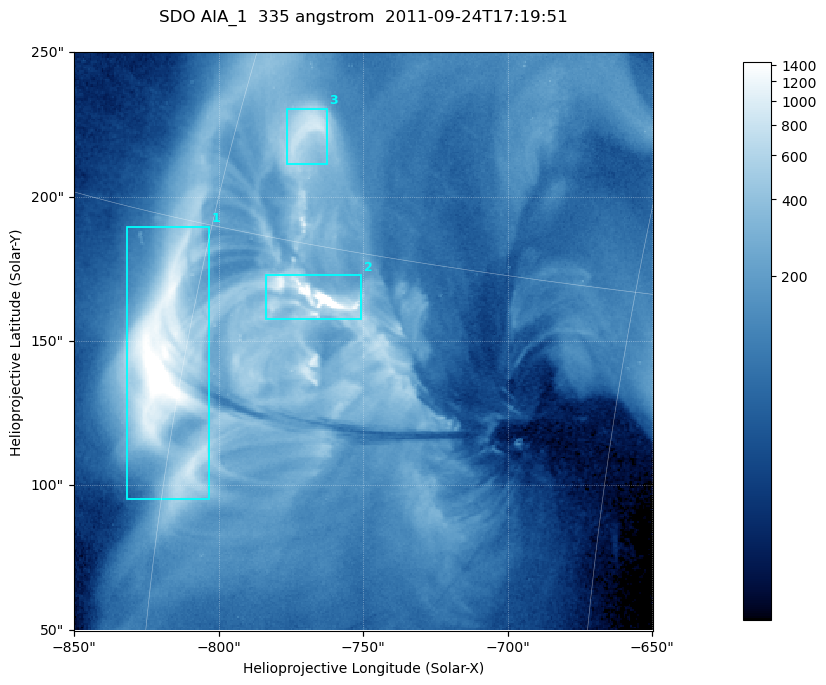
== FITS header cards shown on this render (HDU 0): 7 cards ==
TELESCOP= 'SDO     '           /
INSTRUME= 'AIA_1   '           /
WAVELNTH=                  335 /
WAVEUNIT= 'angstrom'           /
DATE-OBS= '2011-09-24T17:19:51.62' /
CTYPE1  = 'HPLN-TAN'           /
CTYPE2  = 'HPLT-TAN'           /

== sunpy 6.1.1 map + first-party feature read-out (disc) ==
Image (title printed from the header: SDO AIA_1  335 angstrom  2011-09-24T17:19:51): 334 x 334 px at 0.6 arcsec/px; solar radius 957 arcsec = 1595 px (partial field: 1.4% of the solar disc is inside the frame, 100% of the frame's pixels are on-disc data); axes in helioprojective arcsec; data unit not stated in the header (colour bar unlabelled)
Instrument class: DISC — disc imager (sunpy class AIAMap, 335 A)
Bright regions (active regions / flare kernels): reference = the on-disc median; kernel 3 px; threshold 5 sigma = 461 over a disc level ~115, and >= 1.15x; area >= 111 px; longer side >= 4 px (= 2.4 arcsec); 3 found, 3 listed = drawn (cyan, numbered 1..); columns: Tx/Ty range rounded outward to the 2 arcsec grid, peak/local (2 s.f.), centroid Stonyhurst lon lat
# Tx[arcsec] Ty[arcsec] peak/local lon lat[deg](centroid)
1 -832..-802 94..190 20 -61 +12
2 -784..-750 158..174 39 -56 +14
3 -778..-762 210..232 8 -57 +17